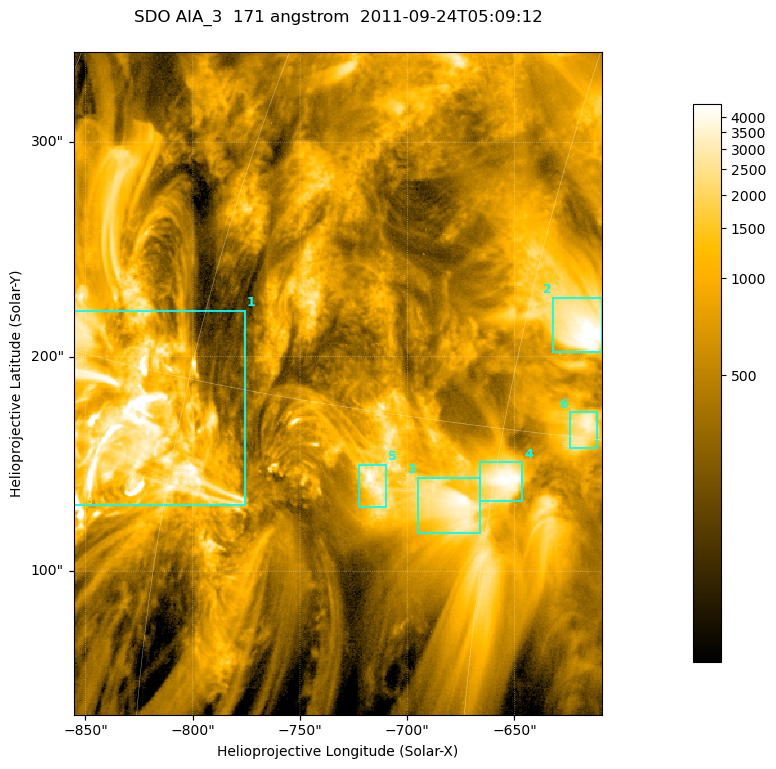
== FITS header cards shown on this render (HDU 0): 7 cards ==
TELESCOP= 'SDO     '           /
INSTRUME= 'AIA_3   '           /
WAVELNTH=                  171 /
WAVEUNIT= 'angstrom'           /
DATE-OBS= '2011-09-24T05:09:12.34' /
CTYPE1  = 'HPLN-TAN'           /
CTYPE2  = 'HPLT-TAN'           /

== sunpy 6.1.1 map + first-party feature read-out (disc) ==
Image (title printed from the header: SDO AIA_3  171 angstrom  2011-09-24T05:09:12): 411 x 515 px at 0.599 arcsec/px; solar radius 956 arcsec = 1595 px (partial field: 2.6% of the solar disc is inside the frame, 100% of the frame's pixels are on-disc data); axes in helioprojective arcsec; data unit not stated in the header (colour bar unlabelled)
Pointing: header CRPIX1/2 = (2051.64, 2049.57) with CRVAL1/2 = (0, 0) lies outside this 411 x 515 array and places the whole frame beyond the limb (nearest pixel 1.41 R_sun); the SolarSoft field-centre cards XCEN/YCEN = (-732.3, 187.6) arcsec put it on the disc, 1316 arcsec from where CRPIX/CRVAL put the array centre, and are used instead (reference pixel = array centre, CRVAL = XCEN/YCEN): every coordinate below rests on XCEN/YCEN
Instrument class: DISC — disc imager (sunpy class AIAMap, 171 A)
Bright regions (active regions / flare kernels): reference = the on-disc median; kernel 3 px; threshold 5 sigma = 1751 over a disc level ~551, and >= 1.15x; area >= 211 px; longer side >= 5 px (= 3 arcsec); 6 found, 6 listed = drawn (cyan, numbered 1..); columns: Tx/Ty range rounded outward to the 2 arcsec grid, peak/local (2 s.f.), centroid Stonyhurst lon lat
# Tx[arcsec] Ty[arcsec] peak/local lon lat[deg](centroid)
1 -856..-776 130..222 21 -63 +13
2 -632..-608 202..228 9.8 -43 +18
3 -696..-666 118..144 8 -47 +13
4 -666..-646 132..152 8.2 -45 +14
5 -724..-710 130..150 7.7 -50 +13
6 -624..-610 156..174 6.6 -42 +15